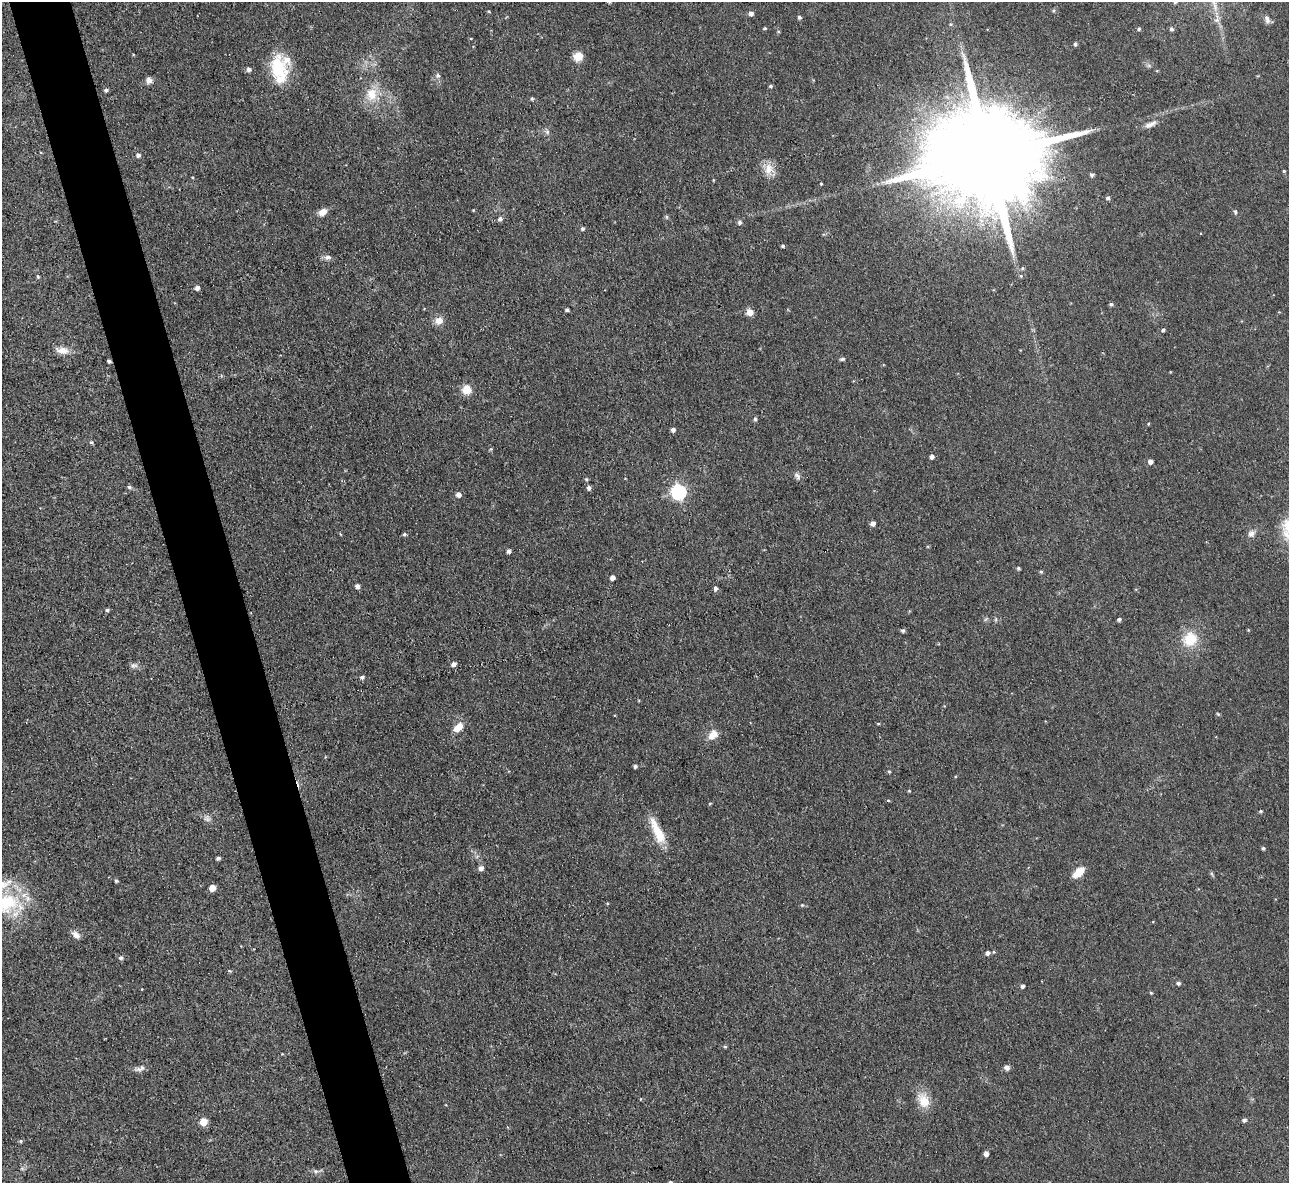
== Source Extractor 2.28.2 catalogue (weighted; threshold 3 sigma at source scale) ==
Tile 11 of 4 x 4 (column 3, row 3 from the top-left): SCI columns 2574-3860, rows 1322-2502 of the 5146 x 5127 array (HDU 1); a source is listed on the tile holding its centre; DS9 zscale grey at full resolution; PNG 1291 x 1185 px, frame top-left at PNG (2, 2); no overlay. Shown black and unused: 5% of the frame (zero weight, under 3 of 4 exposures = <1% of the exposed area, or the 3 px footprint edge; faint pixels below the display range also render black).
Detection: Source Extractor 2.28.2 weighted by HDU 2 'WHT'; one run over the whole footprint, this tile lists its part. Background 0.0491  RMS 0.0074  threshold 0.0332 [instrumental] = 3 sigma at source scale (4.5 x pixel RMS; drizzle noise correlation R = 1.50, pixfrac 1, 0.05/0.05 arcsec/px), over >= 5 px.
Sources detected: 122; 1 inside a brighter object's white glare — not listed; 3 inside a brighter listed object's ellipse — not listed separately; the other 118 listed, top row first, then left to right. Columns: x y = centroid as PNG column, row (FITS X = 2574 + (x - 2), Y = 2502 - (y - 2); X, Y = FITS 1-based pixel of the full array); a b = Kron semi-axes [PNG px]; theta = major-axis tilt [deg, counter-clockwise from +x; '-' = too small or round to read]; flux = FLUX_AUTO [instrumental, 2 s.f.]
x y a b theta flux
1175 2 5 5 - 1.1
1054 10 5 3 - 0.92
489 12 5 3 - 0.64
751 13 5 4 - 3.1
799 17 5 4 - 1.7
1267 19 10 6 -65 2.9
1217 20 7 6 - 2.2
765 28 4 3 - 0.89
1139 29 5 4 - 1.2
1171 29 5 4 - 1.6
778 32 4 4 - 0.85
1075 44 5 4 - 1.7
578 56 9 9 - 9.3
278 68 31 20 -82 31
249 69 4 4 - 2.6
438 75 6 6 - 2.1
149 80 8 7 - 3.4
770 86 4 3 - 1.2
106 90 5 3 - 1.7
372 94 19 15 -90 15
532 98 4 3 - 1.2
1151 124 18 6 25 4.4
547 132 6 6 - 1.7
138 155 4 4 - 2.6
988 156 34 21 10 30000
768 169 17 8 85 7.7
1284 171 3 3 - 0.83
1092 175 5 4 - 1.7
821 184 3 3 - 0.69
1108 198 5 4 - 1.6
473 210 3 3 - 0.63
323 212 9 7 36 5.4
1235 212 6 4 -82 1.2
666 217 6 4 -89 0.9
500 219 5 5 - 2.1
739 222 6 5 - 1.8
582 229 5 4 - 1.4
783 246 5 4 - 1
328 257 10 6 -3 2.8
1023 268 5 4 - 0.93
1021 276 5 4 - 0.82
38 277 5 4 - 1.2
197 288 4 4 - 3.4
1111 304 5 4 - 1.4
567 310 4 3 - 1.7
750 312 8 8 - 4.7
439 321 10 9 - 5.7
1163 330 4 4 - 1.3
62 350 18 9 -9 7.1
842 359 7 4 14 1.2
109 361 4 3 - 2.1
466 389 10 10 - 8.7
755 419 5 4 - 1.6
1148 424 4 3 - 0.67
673 430 4 4 - 2.6
91 442 5 4 - 1.1
491 449 4 4 - 0.84
931 457 4 4 - 2.9
1150 461 5 4 - 3.5
797 476 12 6 -52 2.5
129 487 5 5 - 1.5
589 488 5 4 - 2.4
678 492 6 6 - 160
458 495 5 5 - 3.7
873 523 4 4 - 3.8
1251 533 9 7 44 3.5
340 534 5 3 - 0.55
404 534 4 4 - 1.3
928 546 5 3 - 0.68
508 551 4 4 - 2.4
1018 568 4 3 - 1.3
1041 572 4 4 - 1
612 577 4 4 - 3.6
357 586 5 4 - 2.8
716 588 4 4 - 2.4
107 610 4 4 - 1.5
1119 619 4 3 - 1.7
1248 630 5 3 - 0.58
903 631 4 4 - 1.7
1190 639 17 15 38 19
453 664 5 4 - 3.3
134 665 11 5 -4 2.4
362 677 5 4 - 1.7
878 724 5 3 - 0.63
458 727 12 7 43 9.1
713 735 14 10 46 7.2
635 766 4 4 - 1.8
889 771 4 4 - 0.9
909 791 4 3 - 0.71
888 800 5 3 - 0.66
710 803 4 3 - 0.66
1260 811 4 3 - 1
207 819 9 5 -14 2.3
658 833 29 12 -65 18
1263 848 4 3 - 1.3
218 858 4 3 - 1.9
481 868 5 5 - 3.4
1079 872 12 7 43 13
116 881 4 3 - 1.3
212 888 5 5 - 9.6
6 903 40 27 19 49
802 905 4 4 - 0.73
76 935 11 6 -39 4
987 953 5 5 - 2.4
120 958 5 4 - 1.9
1178 983 5 4 - 1.9
1022 986 4 4 - 2.4
1151 993 4 3 - 0.87
725 1046 4 4 - 0.96
140 1068 15 6 21 3.1
1007 1068 7 6 - 2.7
924 1100 21 14 -66 12
1244 1120 5 5 - 1.9
203 1122 5 5 - 16
21 1141 5 3 - 0.79
986 1154 5 4 - 3.5
315 1171 7 5 -11 1.8
670 1182 4 4 - 1.3
Overlapping masked pixels (flux is a lower limit): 2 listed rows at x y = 988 156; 109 361
Isophote crosses this tile's border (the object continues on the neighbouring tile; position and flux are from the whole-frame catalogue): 3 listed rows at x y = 1175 2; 6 903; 670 1182